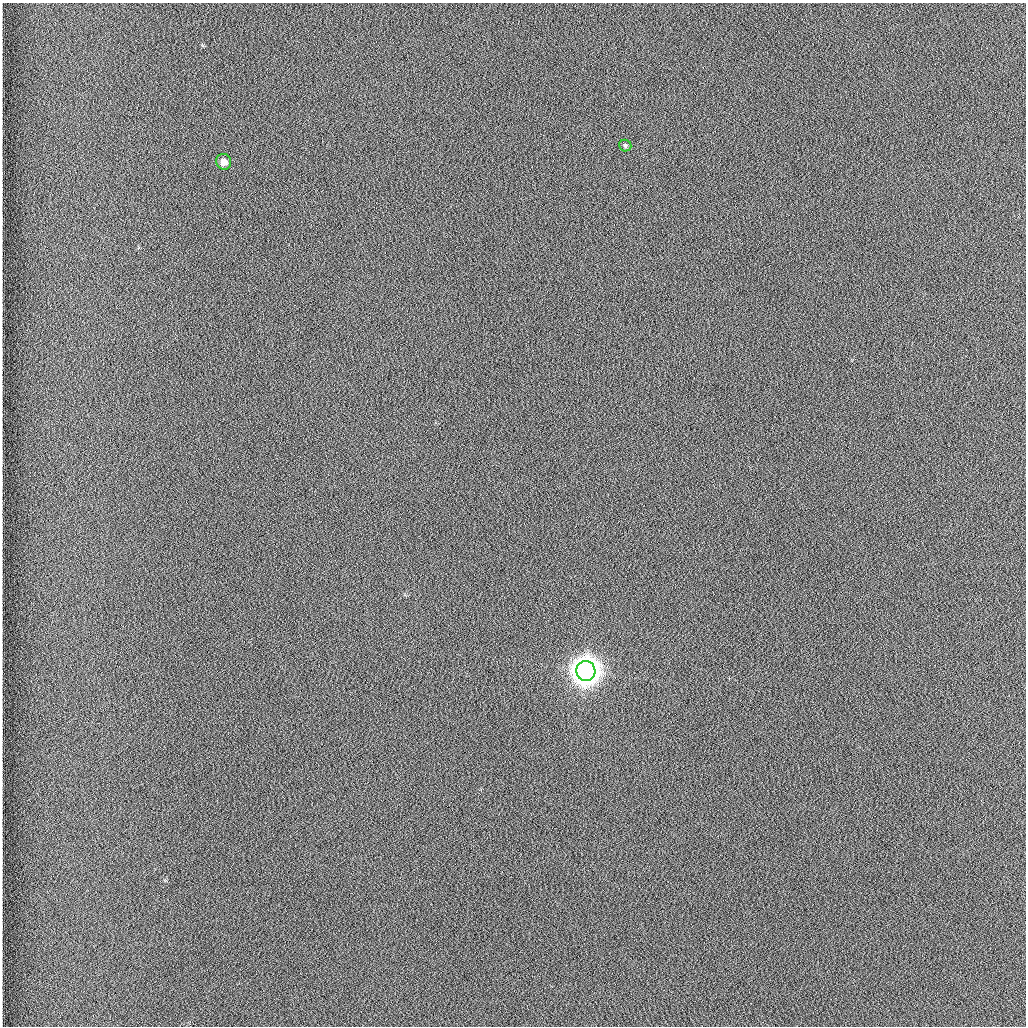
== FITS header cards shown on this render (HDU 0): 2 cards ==
NAXIS1  =                 1024 /fastest changing axis
NAXIS2  =                 1024 /next to fastest changing axis

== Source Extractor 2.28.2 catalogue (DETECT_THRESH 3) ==
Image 1024 x 1024 px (HDU 0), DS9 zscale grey, 1 PNG px = 1 image px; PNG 1028 x 1028 px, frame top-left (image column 1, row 1024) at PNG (2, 3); each listed source drawn as its Kron ellipse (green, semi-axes under 4 px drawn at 4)
Background 1260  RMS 5.9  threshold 17.8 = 3 sigma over >= 5 px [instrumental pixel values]
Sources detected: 3; all 3 listed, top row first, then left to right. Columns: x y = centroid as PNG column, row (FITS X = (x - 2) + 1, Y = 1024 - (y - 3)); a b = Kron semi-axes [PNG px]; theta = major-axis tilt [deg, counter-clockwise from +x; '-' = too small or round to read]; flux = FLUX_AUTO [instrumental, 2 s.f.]
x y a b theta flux
625 146 6 5 - 790
224 162 8 7 - 3200
586 671 10 9 - 840000